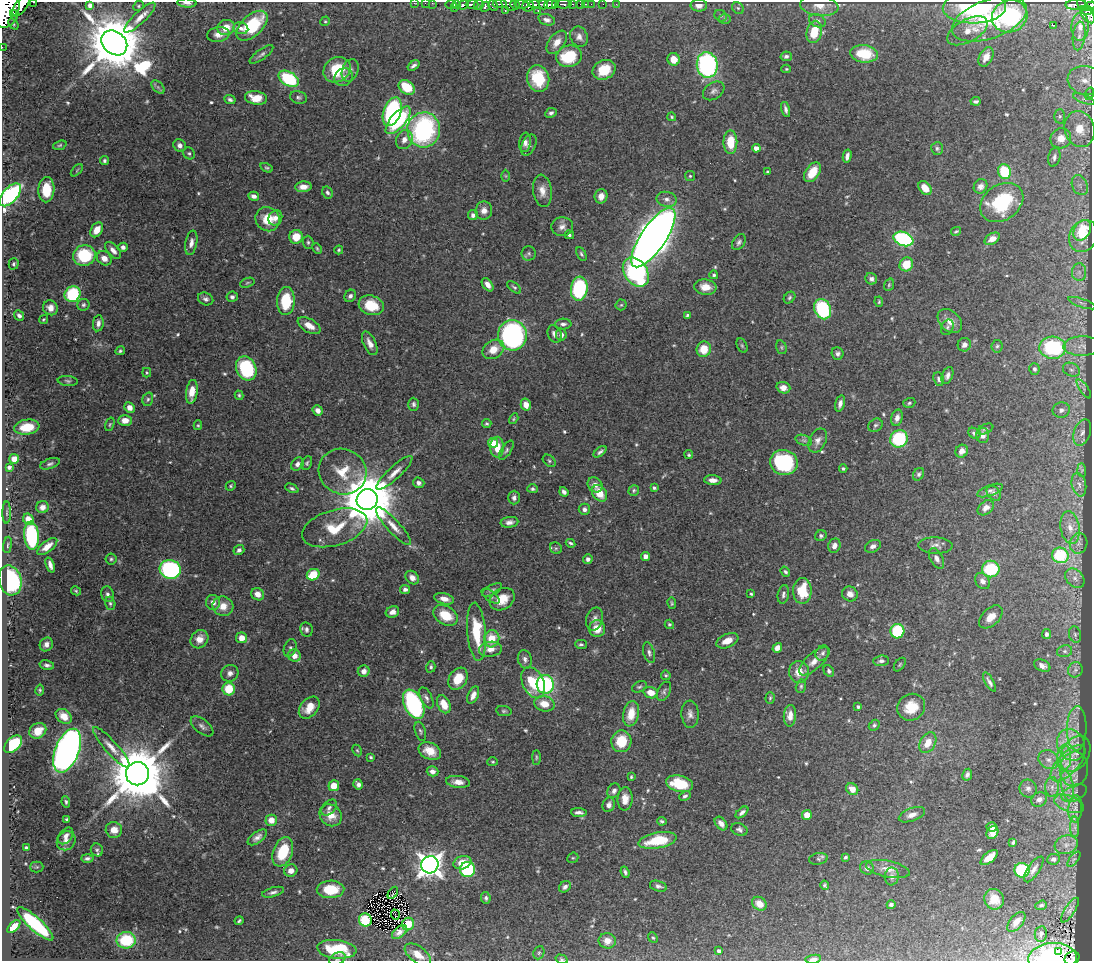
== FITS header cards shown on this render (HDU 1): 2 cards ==
NAXIS1  =                 1090
NAXIS2  =                  959

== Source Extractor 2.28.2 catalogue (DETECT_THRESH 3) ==
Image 1090 x 959 px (HDU 1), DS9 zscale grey, 1 PNG px = 1 image px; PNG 1094 x 963 px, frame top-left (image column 1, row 959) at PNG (2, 2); each listed source drawn as its Kron ellipse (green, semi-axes under 4 px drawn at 4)
Background 0.717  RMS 0.018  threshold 0.054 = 3 sigma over >= 5 px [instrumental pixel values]
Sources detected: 585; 1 with non-positive FLUX_AUTO (blend fragments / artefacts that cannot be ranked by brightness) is neither listed nor drawn; of the other 584, the 500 brightest by FLUX_AUTO listed and drawn (84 fainter detections omitted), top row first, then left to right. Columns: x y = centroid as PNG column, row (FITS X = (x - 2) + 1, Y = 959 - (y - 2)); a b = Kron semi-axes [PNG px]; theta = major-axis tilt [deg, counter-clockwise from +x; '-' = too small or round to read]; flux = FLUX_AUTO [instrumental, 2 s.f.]
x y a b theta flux
33 2 3 2 - 23
187 3 10 4 -4 4.5
414 3 3 2 - 4.1
425 3 2 2 - 3.3
432 3 2 2 - 3.6
451 4 6 3 0 20
472 4 6 3 1 220
500 4 7 3 1 90
509 4 8 5 -31 120
521 4 7 3 -6 67
556 4 4 2 - 80
564 4 8 3 -3 57
572 4 3 2 - 23
581 4 3 2 - 11
585 4 3 2 - 8.8
591 4 2 2 - 2.4
603 4 2 2 - 1.7
616 4 3 2 - 14
1082 4 7 3 -69 29
90 5 4 4 - 5.5
457 5 3 3 - 15
463 5 5 3 - 130
478 5 5 5 - 50
493 5 5 4 - 57
515 5 5 2 - 25
534 5 5 3 - 130
543 5 5 3 - 150
551 5 7 3 5 230
699 5 8 6 -2 6.5
1076 5 10 5 4 55
21 6 12 6 54 660
139 6 5 4 - 1.8
528 6 6 5 - 240
819 6 19 10 -8 13
1090 6 6 4 28 110
485 7 6 4 46 88
974 7 32 16 2 110
454 8 3 2 - 3.8
738 8 6 5 - 2.2
6 10 18 12 75 2700
1087 10 6 4 -6 120
505 11 3 2 - 34
538 11 3 2 - 7.3
13 13 4 3 - 120
1087 15 10 5 -51 140
721 16 6 5 - 2.5
1010 16 18 16 21 130
140 17 21 6 44 12
725 19 6 5 - 2
989 19 39 19 20 76
547 20 9 5 -17 4.9
325 21 5 4 - 1.7
817 21 9 6 -22 4.5
13 24 6 4 -52 1.7
1053 25 3 2 - 65
252 26 19 10 43 77
226 27 9 7 17 18
1080 27 14 8 88 11
241 28 7 6 - 5.2
967 31 22 11 28 15
814 32 11 7 77 33
218 35 11 7 8 7.8
1079 36 14 6 84 7
579 37 10 8 -69 7.1
557 42 13 8 52 12
114 43 14 11 -39 11000
2 47 2 2 - 3.9
261 54 14 5 36 4.1
864 54 14 8 -8 42
569 56 13 10 15 54
786 56 6 4 12 3.2
986 57 10 6 62 11
674 59 6 6 - 15
414 65 6 4 37 3.7
707 65 13 10 -83 230
786 69 5 4 - 1.6
337 70 14 12 34 49
350 70 11 8 69 5.6
604 70 12 9 25 33
344 77 9 8 - 6.3
538 78 13 11 -74 47
289 79 11 7 -30 95
1086 81 18 14 -14 16
158 87 8 5 -45 3.2
407 87 9 6 -35 38
714 91 12 8 34 5.7
1089 94 6 4 71 1.8
299 97 8 6 -14 3.1
256 98 11 6 -9 21
1084 99 12 4 -20 3.7
230 100 6 4 -25 3.2
976 101 5 3 - 3.2
786 109 8 3 -75 4.1
392 112 15 8 70 170
551 113 6 4 26 3.3
1060 116 7 5 90 2.6
672 117 4 3 - 1.6
398 120 17 7 49 110
1080 129 18 15 -75 27
424 130 17 16 - 210
1061 138 10 10 - 15
404 140 10 8 64 9.2
525 142 9 6 83 5.1
730 142 12 7 -89 31
60 145 7 4 20 2
180 145 6 6 - 5.7
529 145 11 6 64 5.3
756 148 4 4 - 8.6
937 148 6 6 - 2.6
189 153 6 5 - 2.3
847 156 6 4 78 5.8
1054 157 9 6 77 4.2
104 161 4 4 - 2.4
267 168 6 4 -26 1.9
77 170 7 3 46 1.7
767 172 3 3 - 1.7
812 172 11 6 56 22
1004 172 7 6 - 52
506 176 6 4 -89 1.7
690 176 5 5 - 1.7
1080 185 10 7 -65 6.8
980 186 7 6 - 5.5
303 187 8 5 5 9.5
925 188 8 5 -48 16
46 190 12 8 88 33
542 191 16 9 -82 13
327 192 6 5 - 3.5
10 195 14 7 48 240
254 196 5 4 - 5.9
601 196 7 6 - 9.1
667 199 10 7 -12 6.6
1002 202 23 17 35 87
484 211 9 8 - 8.7
473 215 5 5 - 4.1
275 218 8 6 60 7.2
268 219 12 11 - 27
562 227 11 9 4 7.3
97 230 8 5 57 15
1082 230 11 8 59 43
956 231 5 3 - 1.8
569 235 5 4 - 2.3
1083 236 17 13 63 21
296 237 7 7 - 20
653 238 34 12 56 2200
903 239 10 7 -20 160
992 239 8 5 31 11
308 242 7 5 -89 2.6
739 242 9 6 57 3.5
191 243 12 6 79 7.3
123 247 4 4 - 4.7
317 248 5 3 - 1.7
113 250 10 5 -48 6.6
339 250 4 4 - 1.8
529 253 7 7 - 3.3
581 254 7 4 -62 2.3
84 255 11 10 - 70
104 258 8 6 -41 9.2
14 264 6 5 - 2.4
906 264 7 6 - 28
636 272 16 11 -54 180
1079 272 9 7 -89 6.4
714 275 4 4 - 2.8
871 279 6 5 - 4.1
247 283 7 4 19 2
488 285 7 4 -54 8.9
889 285 6 4 70 2
514 287 8 4 -39 2.4
705 287 11 7 -6 15
579 289 12 8 84 140
72 294 8 7 - 77
350 296 6 5 - 3.7
232 297 6 5 - 3.6
789 298 6 5 - 2.3
206 299 8 6 -23 4
286 301 14 9 86 42
879 302 5 4 - 1.9
1082 303 14 4 -19 3.6
83 305 6 6 - 2.6
371 305 13 9 -17 35
621 305 5 5 - 1.9
50 308 8 7 - 9.8
823 309 10 8 -67 99
19 315 5 4 - 4.1
687 315 4 3 - 2
44 319 5 4 - 1.8
950 321 14 10 -44 12
98 323 8 5 81 5.3
563 324 8 5 4 4.2
309 326 12 6 -29 11
947 327 8 6 64 2.7
555 334 9 6 -70 6
512 335 15 14 - 260
561 335 6 5 - 5.9
370 343 13 6 -65 8.2
964 345 7 6 - 4.9
742 346 7 5 -63 2
997 346 6 5 - 2.6
1082 346 18 9 2 12
781 347 7 5 -74 2
1053 348 13 11 -4 120
493 349 11 9 34 19
704 349 8 7 - 24
120 351 5 4 - 2.3
838 353 6 6 - 3.6
246 368 12 9 -63 110
1034 369 6 5 - 3.4
1071 370 9 6 -24 4.7
147 373 4 4 - 1.8
947 375 9 5 68 4.6
939 379 7 5 -69 3.4
68 381 10 5 -5 2.9
783 388 7 5 -20 9.8
1084 389 11 4 -56 3.6
192 392 12 6 82 18
239 395 5 4 - 1.9
148 399 7 5 74 2.6
840 403 8 4 75 6
909 403 6 4 18 2.1
414 404 6 5 - 3.1
526 405 6 5 - 11
129 407 5 5 - 9.4
318 410 5 4 - 6.5
1061 410 9 7 13 5.7
897 418 8 5 75 6.8
514 419 6 4 59 1.6
125 420 7 5 2 14
110 424 7 4 72 1.9
487 424 5 4 - 2.3
198 425 5 4 - 1.6
875 425 7 6 - 3.2
27 427 13 7 9 31
985 429 8 4 24 2.3
1082 432 14 8 70 7.7
974 433 7 5 -30 4.1
982 435 7 6 - 7.4
899 439 9 8 - 86
804 440 8 5 -19 3
818 440 13 8 64 7.2
493 443 5 5 - 32
497 447 10 7 -90 22
506 450 11 5 56 3.1
962 451 7 6 - 8.2
600 452 7 4 39 3.3
689 455 4 4 - 1.7
14 459 5 5 - 12
549 461 7 5 -41 2.2
784 462 14 12 -15 110
307 463 7 5 64 2.5
50 464 10 5 18 3.3
297 464 7 5 50 5
9 467 4 3 - 4.1
843 469 4 4 - 2
1082 470 7 4 -88 2.2
343 472 24 22 -24 37
394 473 24 6 43 12
919 474 7 5 58 2.8
713 480 9 5 -3 8.4
419 483 6 5 - 4.7
595 485 8 7 - 9
1079 485 12 7 -78 7.5
231 486 5 4 - 1.7
292 488 7 4 -23 2.7
654 488 4 3 - 2.8
532 489 5 4 - 2.3
634 490 5 5 - 2.2
990 490 13 5 20 4.5
564 492 5 4 - 3.8
600 493 9 6 -52 23
994 493 8 6 -49 3.6
514 498 7 5 88 3.7
367 500 11 10 - 10000
42 507 6 6 - 7
986 508 9 6 39 6.9
584 509 6 5 - 4.1
7 513 11 4 90 2.4
28 519 6 5 - 18
509 522 9 5 7 6
393 526 25 6 -47 13
335 528 33 17 17 48
1070 528 16 9 -81 15
31 536 14 7 -85 130
821 536 6 5 - 2.8
571 543 5 3 - 2.2
1079 543 10 8 80 6.2
8 545 8 3 82 1.9
935 545 17 8 -2 6.9
47 546 12 5 38 13
834 546 7 6 - 7.1
873 546 8 6 26 5.2
556 548 6 5 - 2.2
239 550 6 5 - 4.3
1060 555 8 7 - 73
645 556 4 4 - 7
937 558 11 6 -62 5.9
111 559 5 5 - 2.3
588 559 5 4 - 4.8
50 565 8 4 -71 5.9
170 569 10 9 - 180
991 569 8 8 - 68
785 572 5 4 - 2.3
313 575 7 5 27 40
412 578 7 6 - 7.9
1075 578 11 8 -46 7.3
10 580 15 11 -76 150
982 581 9 6 -50 6.6
405 589 5 4 - 3.7
492 590 11 5 27 3.5
76 591 5 3 - 1.6
802 591 13 9 89 42
107 594 8 6 -74 3.7
258 594 7 6 - 9.8
751 594 4 3 - 1.9
783 594 9 5 79 3.9
850 594 8 7 - 8.1
491 596 10 5 -36 3.9
444 599 10 5 -13 9.5
502 599 13 10 31 23
213 602 7 7 - 7.5
110 603 7 5 -73 2.5
672 603 6 4 -80 1.7
223 606 10 9 - 16
392 612 7 5 23 6.7
445 615 13 9 -30 33
991 617 14 8 44 12
595 619 12 8 73 6.2
669 624 5 4 - 2.1
306 629 7 6 - 4
597 629 8 8 - 18
897 631 7 7 - 71
476 632 29 9 -85 55
1046 634 5 4 - 4.3
1075 634 8 6 -74 4.2
242 638 5 5 - 13
199 639 10 8 54 13
492 639 9 7 74 27
727 641 12 6 24 13
46 644 7 6 - 6.2
581 644 6 4 -1 2.4
290 648 9 6 69 3
777 648 5 4 - 7.7
490 649 11 7 8 11
1065 651 8 6 12 3.4
649 653 11 5 -74 4.2
822 653 8 6 55 3.8
294 656 6 6 - 9.6
525 659 9 7 -75 5.3
814 661 19 8 43 11
881 661 8 5 5 3.4
900 664 8 4 53 2
47 665 7 4 -13 3.8
1042 666 8 5 -24 5.3
431 667 6 4 74 2.3
1075 670 8 7 - 4
364 671 6 5 - 8.6
829 671 6 4 -60 3.3
799 672 11 10 - 16
230 673 9 8 - 6.5
666 675 5 4 - 1.9
458 679 12 8 58 25
989 682 11 4 -60 4.2
533 683 16 10 -64 57
545 684 9 8 - 120
801 686 7 5 76 2.4
639 687 8 5 27 2.5
229 689 6 6 - 37
40 690 5 4 - 1.7
664 691 10 6 62 3.5
651 693 7 5 -18 15
473 695 9 5 66 8.1
426 698 11 5 -63 4.2
770 698 6 4 87 2
414 704 16 9 -64 190
444 704 9 6 -65 19
544 704 10 7 -13 19
858 707 4 3 - 2.8
911 707 14 13 - 25
309 708 13 8 49 19
504 711 8 5 -9 2.4
631 714 13 7 78 21
690 714 13 8 -87 7.2
64 716 9 6 -37 13
790 716 11 6 85 11
874 725 6 5 - 2.5
202 726 13 7 -39 5.4
1077 728 22 10 89 14
38 731 9 7 34 17
420 731 10 5 -72 2.7
621 741 11 10 - 33
928 743 11 7 60 18
13 744 10 6 44 82
1071 745 16 13 -65 23
111 747 26 6 -48 12
357 750 6 4 -62 1.6
67 751 23 12 68 690
430 751 12 8 -26 19
1075 754 19 13 59 14
371 757 3 3 - 1.8
536 757 7 4 90 1.8
1064 758 13 7 89 11
1048 760 10 9 - 8.3
493 762 5 4 - 1.9
1068 763 23 10 47 23
1074 769 17 14 83 17
432 771 6 5 - 6.1
137 774 11 11 - 11000
967 775 6 4 64 3.8
631 777 4 3 - 1.7
458 782 12 6 -6 10
358 784 5 4 - 4.4
680 784 14 8 -13 44
334 786 5 5 - 18
1067 786 15 6 -78 11
1052 787 10 7 90 6.6
1028 788 9 8 - 5.3
852 789 6 5 - 12
614 791 7 6 - 4.9
1074 793 13 8 23 6.7
685 796 6 4 25 2.9
625 799 11 7 85 13
1039 799 8 7 - 6.7
66 802 5 4 - 2.2
1069 804 16 8 -21 11
609 805 7 6 - 6.6
329 808 9 6 46 4
1075 809 13 7 86 7.1
579 812 8 3 -5 4.4
742 812 7 4 41 4.1
331 815 12 10 -43 18
807 815 5 5 - 13
912 815 14 6 20 7.6
67 819 4 3 - 2.2
271 820 5 5 - 15
662 821 4 3 - 2.4
721 823 8 5 -50 7.2
992 827 5 5 - 6.6
1075 827 10 4 -90 3.6
114 830 8 8 - 14
739 830 8 6 -23 3.8
992 832 7 5 57 8.1
66 836 9 6 52 6.1
257 837 11 5 36 6.4
657 840 19 8 10 51
66 841 10 9 - 8.8
1013 842 4 3 - 2.4
1066 845 12 9 18 10
26 848 4 3 - 4
97 850 6 6 - 2.7
283 852 15 9 69 48
845 857 4 3 - 2.4
989 857 10 5 38 18
87 858 6 4 -1 3.6
573 858 6 5 - 1.6
818 859 9 6 10 3
1054 859 6 5 - 4.6
1074 859 9 4 51 2.4
462 863 9 6 19 19
430 865 8 8 - 1200
37 867 6 5 - 1.9
867 868 7 6 - 4.3
468 869 7 7 - 97
888 869 22 8 -12 12
1034 869 15 6 56 6.1
1022 870 7 7 - 77
291 871 6 6 - 10
625 872 6 3 -69 2.9
892 876 9 7 83 5.7
825 885 5 4 - 2.1
658 886 9 5 -15 4
565 887 6 5 - 4.4
330 889 14 9 2 42
273 892 11 4 16 4.3
393 893 7 2 57 2.3
486 898 6 4 -83 2.5
994 899 10 9 - 18
759 904 8 6 -40 14
891 905 4 4 - 3.1
1041 905 6 4 18 2.3
1070 910 14 5 57 4.6
395 915 5 2 - 2.6
365 920 6 6 - 47
239 921 4 3 - 2.1
1016 922 12 6 50 13
35 924 23 6 -42 110
408 924 6 6 - 22
14 927 8 4 44 14
399 932 9 5 42 3.4
1041 934 8 6 82 4.6
653 938 6 4 -47 1.8
126 940 9 8 - 71
607 941 8 7 - 9.3
337 949 19 9 -5 51
719 951 4 4 - 5.1
1059 951 4 3 - 5.9
539 953 7 5 68 2.4
418 954 15 8 -36 18
1053 958 24 15 4 140
1072 958 8 6 34 44
337 959 9 5 27 3
561 959 6 4 -16 1.9
813 959 8 4 9 6.7
At the frame edge (FLAGS 8, measured only in part): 15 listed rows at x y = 33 2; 187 3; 414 3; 425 3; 432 3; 21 6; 1090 6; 6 10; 2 47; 10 195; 1053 958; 1072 958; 337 959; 561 959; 813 959
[84 fainter detections neither listed nor drawn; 1 non-positive-flux detection neither listed nor drawn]